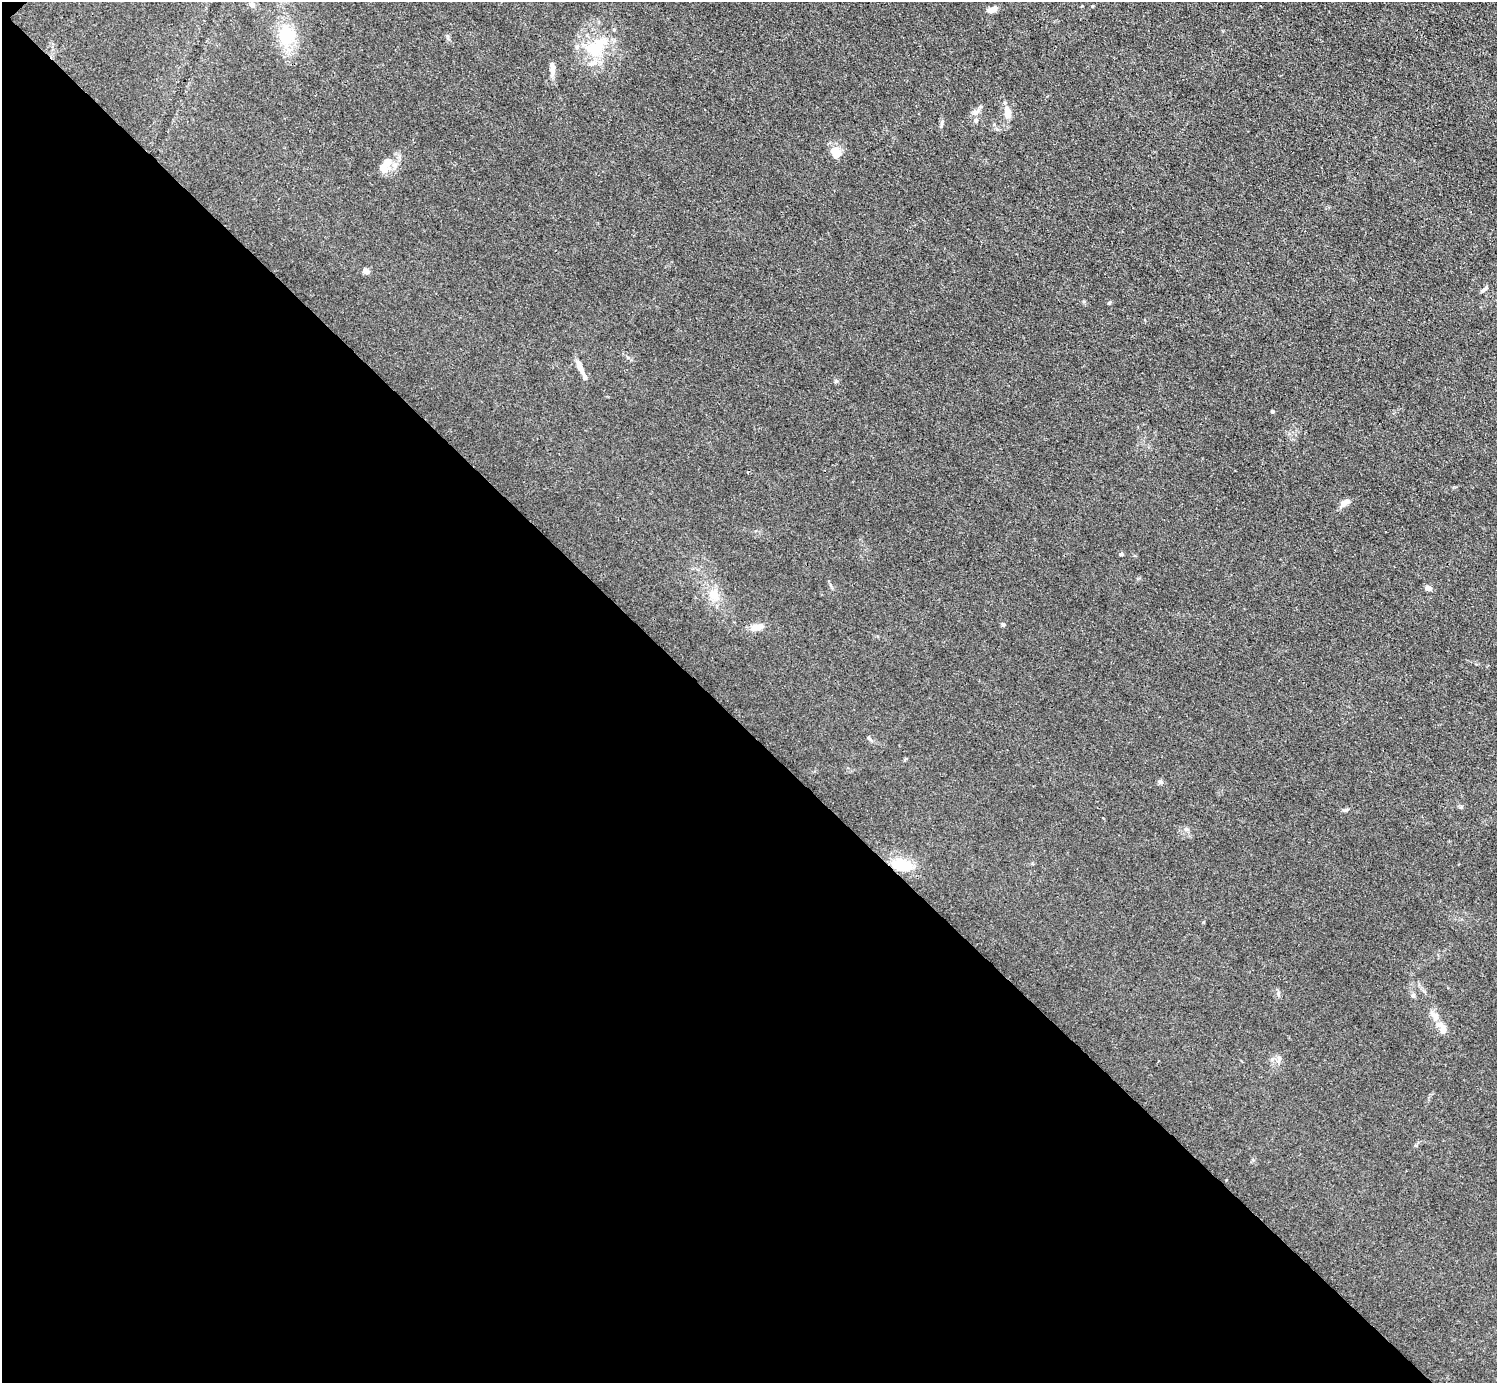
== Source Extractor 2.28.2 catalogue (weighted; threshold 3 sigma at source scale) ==
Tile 9 of 4 x 4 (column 1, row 3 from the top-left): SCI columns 2-1496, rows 1684-3064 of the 5984 x 5984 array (HDU 1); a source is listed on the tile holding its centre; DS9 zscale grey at full resolution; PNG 1499 x 1385 px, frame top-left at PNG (2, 2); no overlay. Shown black and unused: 47% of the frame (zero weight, under 3 of 4 exposures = <1% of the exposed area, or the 3 px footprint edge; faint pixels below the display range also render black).
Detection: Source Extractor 2.28.2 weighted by HDU 2 'WHT'; one run over the whole footprint, this tile lists its part. Background 0.0445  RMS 0.0054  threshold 0.0244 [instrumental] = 3 sigma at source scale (4.5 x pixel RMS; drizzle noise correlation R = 1.50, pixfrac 1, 0.05/0.05 arcsec/px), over >= 5 px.
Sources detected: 31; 1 inside a brighter listed object's ellipse — not listed separately; the other 30 listed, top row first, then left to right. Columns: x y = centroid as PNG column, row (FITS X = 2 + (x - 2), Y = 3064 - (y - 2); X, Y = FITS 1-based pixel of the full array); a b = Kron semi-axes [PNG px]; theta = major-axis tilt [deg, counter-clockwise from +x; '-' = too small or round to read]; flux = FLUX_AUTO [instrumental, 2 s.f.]
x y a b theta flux
252 5 7 7 - 1.6
992 10 12 6 16 3.7
286 36 12 9 89 28
597 47 35 18 49 21
553 71 15 7 -87 3.2
976 112 9 6 14 2
1007 112 14 7 -80 5.6
976 120 6 5 - 0.96
941 124 13 3 82 1.2
994 124 5 5 - 0.7
836 152 12 9 -50 9.4
386 162 12 12 - 4.5
366 271 8 6 -23 2.1
1485 289 13 3 37 1.1
580 367 22 6 -65 4.3
836 381 6 5 - 0.8
1272 412 4 4 - 0.79
1345 503 13 6 29 3.6
1121 554 5 4 - 0.85
1428 588 6 5 - 3.2
714 595 15 14 - 6.8
1003 624 6 4 -68 0.74
757 627 15 7 10 4.8
869 738 9 4 -49 0.91
1160 782 6 6 - 1.4
902 865 25 13 -10 14
1413 995 6 5 - 0.98
1434 1016 14 8 -53 3.8
1443 1029 10 8 -78 3.8
1279 1058 7 4 -72 1.1
Overlapping masked pixels (flux is a lower limit): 1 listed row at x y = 902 865
Unlisted compact peaks at least as high as the median listed source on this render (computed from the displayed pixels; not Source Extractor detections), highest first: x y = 1109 303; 1345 810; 447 36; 1186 829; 1278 993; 1084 301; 1461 807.